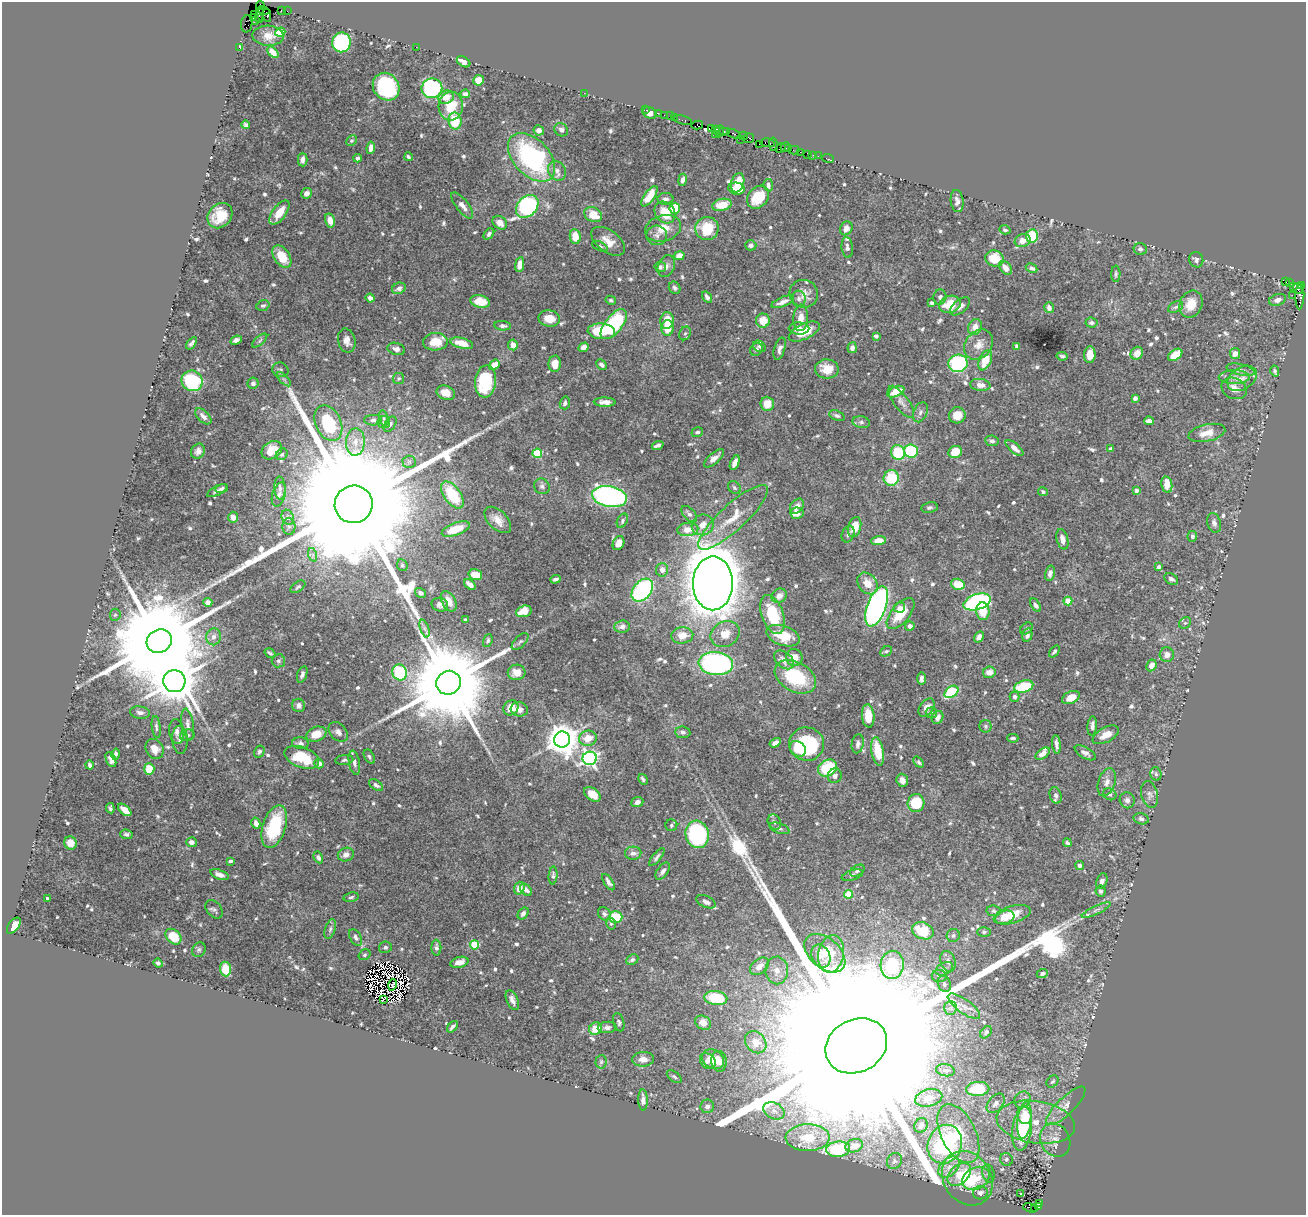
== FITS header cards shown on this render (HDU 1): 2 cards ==
NAXIS1  =                 1304
NAXIS2  =                 1213

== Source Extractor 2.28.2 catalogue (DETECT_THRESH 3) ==
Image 1304 x 1213 px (HDU 1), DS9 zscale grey, 1 PNG px = 1 image px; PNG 1308 x 1217 px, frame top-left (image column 1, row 1213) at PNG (2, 2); each listed source drawn as its Kron ellipse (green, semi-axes under 4 px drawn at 4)
Background 1.08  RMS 0.019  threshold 0.0575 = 3 sigma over >= 5 px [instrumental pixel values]
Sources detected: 758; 8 with non-positive FLUX_AUTO (blend fragments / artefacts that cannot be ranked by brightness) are neither listed nor drawn; of the other 750, the 500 brightest by FLUX_AUTO listed and drawn (250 fainter detections omitted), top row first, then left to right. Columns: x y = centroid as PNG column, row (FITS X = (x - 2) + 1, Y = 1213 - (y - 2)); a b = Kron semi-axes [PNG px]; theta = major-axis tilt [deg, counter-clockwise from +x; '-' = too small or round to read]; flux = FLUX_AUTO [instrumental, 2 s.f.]
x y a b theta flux
260 5 4 2 - 42
282 10 4 2 - 66
264 11 6 3 -14 40
287 11 2 2 - 16
259 14 8 3 81 260
255 15 3 2 - 53
267 15 6 3 -79 200
253 18 2 2 - 38
259 18 4 3 - 98
256 21 2 2 - 60
247 24 8 5 84 99
280 32 5 4 - 45
268 36 16 10 -3 12
342 42 10 9 - 150
239 47 4 3 - 18
416 47 2 2 - 3
273 52 7 4 -46 12
464 62 7 4 -32 9.9
478 80 5 5 - 15
386 87 14 12 -53 160
432 88 10 9 - 200
584 93 2 2 - 40
465 94 5 4 - 4
446 97 8 6 24 17
451 106 14 12 87 37
646 110 2 2 - 24
650 113 7 5 -25 6.6
658 113 2 2 - 40
664 115 2 2 - 30
670 116 2 2 - 62
674 118 3 2 - 56
683 120 9 3 -14 120
455 121 8 6 -80 38
246 125 4 4 - 2.6
697 125 6 4 11 140
711 129 3 2 - 46
715 129 4 2 - 94
539 130 5 5 - 6.5
561 130 7 6 - 4.3
719 131 6 3 80 85
724 132 3 3 - 120
727 132 2 2 - 63
715 134 2 2 - 68
734 134 7 3 -24 250
743 136 4 2 - 74
748 138 6 5 - 340
740 139 3 2 - 40
351 141 6 5 - 2.9
768 143 7 3 -7 150
759 144 2 2 - 51
773 144 7 3 -81 130
785 147 5 3 - 62
371 148 6 4 82 8.3
780 148 5 4 - 190
789 149 3 3 - 76
794 150 5 2 - 65
800 152 2 2 - 14
808 154 4 3 - 67
813 155 2 2 - 15
818 156 2 2 - 37
408 157 4 3 - 2.8
531 157 29 18 -47 220
357 158 4 3 - 3.6
828 159 6 2 -20 21
303 160 7 5 -89 6.2
557 171 10 8 -57 8.1
682 180 6 4 81 4.7
738 183 10 6 74 22
768 185 6 4 -83 4.8
737 189 8 6 -10 22
307 193 5 5 - 6.7
649 196 12 5 55 24
758 197 12 9 51 36
665 199 8 6 0 4.8
957 201 11 6 -82 6.7
462 205 16 6 -52 8.7
722 205 10 6 14 26
527 206 13 9 47 240
675 208 5 5 - 47
279 212 14 6 54 24
665 213 11 9 -52 33
593 215 9 7 -27 28
220 216 14 11 48 32
330 220 7 5 -75 9.8
500 223 8 6 -39 10
663 228 18 13 17 25
707 228 12 11 - 47
846 228 7 6 - 9.7
1005 230 6 4 -18 2.8
489 234 6 4 48 4.2
657 235 10 9 - 7.9
575 236 7 5 -82 22
1032 236 7 6 - 38
608 241 19 11 -37 18
1023 241 8 6 18 11
751 245 5 5 - 4.4
600 246 8 4 -25 2.8
847 247 10 5 -84 4.9
1140 249 6 6 - 2.9
679 256 5 4 - 14
282 257 13 8 -57 26
995 259 9 8 - 31
1196 260 8 7 - 3.6
520 264 7 4 81 15
666 266 11 8 66 6
660 267 6 5 - 2.9
1005 268 8 5 -52 8.6
1032 268 6 4 -28 3.7
1116 274 8 4 88 2.6
1285 281 3 3 - 640
1289 282 3 3 - 50
1301 285 3 3 - 73
1293 287 4 3 - 340
399 288 7 5 23 5
675 288 6 5 - 3.3
1298 289 6 4 -55 170
804 294 14 13 - 12
1292 295 2 2 - 29
1300 296 13 4 88 480
707 297 6 3 -57 4.2
940 297 7 6 - 4
370 298 4 4 - 7.1
799 299 8 7 - 4.4
611 300 5 4 - 2.6
1277 300 9 5 17 6.7
480 302 10 6 -13 26
783 302 12 5 22 6.9
932 303 4 3 - 2.7
950 304 11 8 15 30
1191 304 14 11 67 21
263 305 7 5 18 3
960 306 12 6 39 7.7
1176 307 8 5 26 3.1
1049 308 5 4 - 6.3
801 318 13 7 86 11
549 319 11 8 -11 19
667 321 8 7 - 19
763 321 7 7 - 20
1091 323 6 5 - 4.2
614 324 18 8 52 130
503 326 8 4 -7 5
975 327 8 6 67 10
667 328 7 6 - 22
799 329 10 6 -2 7.9
601 331 14 8 -5 43
804 331 17 7 26 29
685 333 7 5 66 3.2
876 336 4 4 - 3.2
236 340 6 4 24 4.9
260 341 9 4 40 2.7
347 341 12 8 -77 8.6
435 342 12 9 3 22
192 343 7 3 53 3.1
462 343 12 5 -14 22
513 345 5 5 - 10
979 345 16 13 50 16
759 346 7 5 -35 2.9
1017 346 4 3 - 3
584 347 5 4 - 8.5
852 348 5 4 - 5.5
396 349 9 6 -15 6.2
756 349 7 5 52 4.1
780 349 12 5 74 5.7
1137 353 7 6 - 12
1235 353 5 5 - 8
1090 355 8 5 86 18
1175 355 8 5 36 24
1062 356 6 4 -9 2.8
985 360 10 6 66 27
958 363 9 8 - 150
555 364 8 6 87 14
494 365 6 4 39 14
601 365 6 4 -45 4.6
827 369 12 9 -1 20
280 370 8 7 - 3.2
1241 370 14 5 -13 5.7
1275 371 5 4 - 3
1234 377 15 6 0 8.9
399 378 6 5 - 2.5
1242 378 16 11 33 13
284 379 9 3 -45 3.2
192 381 11 10 - 130
485 381 16 10 84 71
253 383 5 5 - 4.2
980 385 10 6 -8 11
1234 388 13 10 -26 13
896 392 9 5 23 20
446 393 9 7 -22 16
1135 398 4 4 - 5.4
605 402 11 4 -2 7.7
901 402 19 7 -54 9.2
565 403 6 5 - 3.5
767 404 7 7 - 18
920 412 10 6 68 4.8
957 415 8 8 - 16
203 416 10 5 -44 5.6
837 416 8 5 -20 2.9
384 418 8 4 -81 2.9
373 420 9 5 0 3.6
1149 421 5 4 - 5.9
384 422 6 6 - 3.4
861 422 9 6 -10 3.9
328 423 19 12 -65 74
390 424 8 5 58 4.1
697 432 6 4 15 3.3
1207 433 19 8 13 16
992 441 7 5 -8 3.6
355 442 13 9 87 14
658 445 6 3 21 4.1
1014 448 11 5 -41 8.6
1110 448 4 3 - 2.8
272 450 11 8 33 17
198 451 8 6 57 5.9
911 451 7 6 - 92
898 452 7 7 - 55
955 452 7 6 - 27
537 453 5 5 - 55
282 454 6 5 - 2.5
714 458 12 5 41 8.4
409 462 6 6 - 2.7
735 463 8 4 67 8
891 478 8 7 - 50
1167 484 8 5 -79 18
542 486 8 7 - 4.3
280 488 11 5 -86 4.9
734 488 7 5 -46 3.1
221 489 6 4 22 3.1
1136 490 3 3 - 5.2
217 491 11 4 27 4.7
1043 492 5 4 - 2.6
279 494 12 6 72 5.6
452 495 15 8 -54 60
609 497 17 10 -11 360
354 504 19 18 - 150000
797 506 8 6 51 8.2
929 508 8 5 12 3
797 513 6 6 - 14
689 514 10 5 -47 5.2
233 517 5 5 - 9.3
288 517 8 6 -68 4.3
733 517 45 13 42 40
498 520 16 9 -45 13
622 521 7 5 63 3
1214 523 10 6 -73 5.4
703 525 11 10 - 13
289 526 8 6 -87 4.4
854 527 10 6 73 28
456 529 15 6 20 33
688 529 10 6 5 16
848 534 8 6 70 3.7
1192 536 5 5 - 4.4
1062 539 10 5 -75 7.2
879 540 7 4 2 14
618 543 7 5 64 14
313 555 7 4 -72 3.2
402 565 6 5 - 2.7
1159 567 4 4 - 2.8
662 570 7 6 - 7.1
1050 573 8 5 78 6.6
475 575 7 5 -18 21
555 579 5 3 - 3.3
1171 579 7 5 -30 4.7
713 583 27 20 90 3700
867 583 12 9 -52 17
470 584 7 4 -38 7.2
958 584 7 5 -15 29
298 587 8 5 36 2.7
642 590 13 9 50 200
420 593 6 4 -33 4.7
779 596 8 6 35 7.5
449 601 11 6 -61 12
1068 601 4 4 - 33
208 602 4 4 - 8
977 602 14 7 19 240
440 605 8 6 -16 5
1036 605 7 4 -58 4.2
877 606 21 9 70 500
899 608 5 5 - 4.3
524 611 8 5 17 25
983 611 9 6 -84 25
900 613 19 9 50 35
773 614 20 11 -71 47
115 615 6 5 - 2.7
465 620 4 3 - 2.7
1185 623 6 5 - 2.7
910 626 4 4 - 5.4
622 627 7 6 - 8
424 628 9 4 -71 4.1
1026 628 7 5 40 2.6
725 634 15 12 31 19
682 635 11 8 4 15
1027 635 7 5 75 4.7
783 636 17 9 -19 28
213 637 8 7 - 6.8
979 637 6 4 60 6.8
159 641 13 11 26 46000
488 641 7 4 71 2.5
520 641 10 5 45 3.4
886 651 6 4 26 2.7
1054 652 7 4 49 3
270 653 6 3 -34 2.6
1167 655 7 7 - 7.8
794 657 8 8 - 16
784 660 11 7 -40 11
278 661 7 6 - 3
716 663 17 11 -6 270
1151 665 6 5 - 11
400 672 8 7 - 90
517 672 9 8 - 11
989 672 6 5 - 12
302 674 8 4 71 4
795 677 22 14 -29 85
921 679 6 4 -90 4.6
174 681 11 11 - 6000
448 683 12 11 - 33000
1024 686 10 5 17 50
951 692 8 5 36 83
1014 697 5 5 - 4.6
1071 697 9 6 25 17
299 705 6 6 - 6
511 708 8 7 - 17
927 708 10 6 53 10
519 709 9 7 -6 6.2
140 713 10 6 -6 5.6
931 713 6 5 - 3.4
868 716 12 6 -85 26
937 717 7 5 64 7.4
188 724 16 6 -81 6.5
985 726 6 6 - 2.9
1092 726 9 5 86 6.4
156 727 11 4 -82 3.4
177 731 12 7 -82 6.7
338 732 11 8 -47 6.5
683 732 7 6 - 3.6
316 734 10 7 21 19
187 735 7 5 16 3.4
1106 735 14 7 28 14
588 738 9 7 13 21
1013 738 5 3 - 3.1
562 739 8 8 - 2700
180 740 14 7 -87 7
300 743 8 6 -5 4.3
775 743 6 4 33 6.6
807 744 17 16 - 130
858 744 9 6 80 5.4
1056 744 9 3 -85 5.3
155 749 10 8 -61 14
798 749 9 7 -40 22
878 751 14 6 -80 39
259 752 6 5 - 2.9
1085 753 12 5 -30 6.5
115 754 6 3 77 3.9
1043 754 8 5 36 9.5
302 757 18 10 -20 43
369 757 8 5 -60 2.7
590 758 7 6 - 430
111 759 8 4 -67 5.3
344 760 9 5 7 2.9
919 762 6 4 -51 2.5
354 763 12 5 -80 5.2
319 764 5 4 - 8.7
89 765 4 4 - 3.2
828 768 10 8 29 60
149 769 5 5 - 27
1156 774 7 5 -76 2.8
835 776 7 7 - 5
643 779 6 4 -59 3.1
902 780 6 5 - 7.2
1107 782 14 8 71 8.2
376 785 8 4 -35 4.3
592 794 9 6 -37 16
1110 794 7 5 -28 3
1150 794 13 8 -76 7
1056 795 8 5 -72 3.6
1127 800 8 7 - 5.2
637 802 6 5 - 6.3
916 803 9 8 - 42
110 808 5 4 - 2.8
125 810 8 4 -41 13
1141 819 8 5 -15 3.9
774 822 8 6 -61 3.9
256 823 5 4 - 7.7
671 825 6 6 - 3
274 826 22 11 72 76
779 828 10 5 -19 3.3
126 834 6 4 -5 2.9
697 834 14 11 -77 150
191 842 5 5 - 7.1
70 843 6 6 - 14
1067 843 4 4 - 3.2
633 853 8 6 5 6.1
346 855 8 6 20 6.7
318 857 6 4 -62 4
657 857 11 4 50 3.6
230 861 4 3 - 3
1080 866 4 4 - 5
663 871 10 5 55 5
857 871 8 5 32 3.2
219 874 9 4 -20 7.8
852 875 11 5 17 3.7
553 876 9 4 86 3.4
1102 881 8 5 67 4.5
608 882 9 4 -57 4.8
519 888 6 5 - 12
526 890 7 5 -46 5.2
1100 891 5 5 - 3.5
848 894 4 4 - 30
351 897 8 4 10 2.6
47 898 3 3 - 3
706 902 10 5 -24 5.5
214 909 10 7 -50 3.9
1096 910 16 3 25 4.2
994 911 7 5 -9 2.6
523 913 7 4 55 5.2
604 914 7 6 - 3.8
1012 915 19 8 16 29
616 917 7 5 1 40
1005 917 10 6 19 11
611 924 6 5 - 2.8
14 926 9 5 54 18
330 929 10 5 72 3.5
923 931 11 8 -21 44
984 932 7 5 2 2.5
953 936 7 6 - 3.6
173 937 9 6 -43 36
356 937 9 5 -60 4
475 945 4 4 - 61
385 947 6 5 - 3
436 948 8 5 -88 4.2
199 950 7 6 - 3
825 953 24 15 -41 29
831 954 19 12 79 19
364 955 6 5 - 2.6
821 956 12 9 -62 9.9
632 960 6 5 - 3.6
948 961 10 7 -72 7.7
459 962 9 5 14 11
158 963 5 4 - 3.2
892 965 14 11 87 74
759 966 11 7 40 11
225 969 7 5 -83 28
944 969 9 6 29 4.9
777 970 14 11 -88 14
1042 974 5 4 - 3.2
939 976 7 6 - 3.8
944 984 8 6 -71 4.9
393 985 6 2 73 2.9
716 998 11 7 -8 57
383 1000 3 2 - 270
512 1000 10 5 -66 6.4
964 1006 19 7 -36 13
950 1008 7 6 - 4.8
619 1022 9 5 -74 3
703 1023 8 6 -29 11
452 1027 6 3 48 3.1
607 1027 9 5 4 4.3
595 1029 7 6 - 21
986 1032 7 4 50 3.1
756 1042 12 9 -49 9.8
856 1046 32 26 28 350000
643 1059 11 7 2 9.5
713 1059 11 9 -33 19
708 1061 9 7 -45 5.9
719 1061 10 7 -85 11
601 1062 7 5 87 2.6
945 1070 9 6 -9 4.1
674 1077 8 5 -36 2.9
1052 1082 7 5 42 2.8
978 1089 12 7 4 64
929 1098 14 8 12 16
643 1100 10 5 -88 7
1022 1100 9 7 51 6
996 1103 11 7 50 8.7
707 1106 7 6 - 6.6
1066 1106 26 8 44 15
774 1111 11 8 -28 8.5
1025 1115 9 7 -76 24
1024 1120 19 7 84 40
1036 1122 39 21 -9 68
921 1125 8 6 61 10
1022 1129 22 9 82 69
958 1134 32 17 -63 59
808 1138 22 13 1 34
1055 1140 17 14 -61 17
945 1144 20 17 68 230
854 1146 9 6 17 11
838 1149 12 7 6 57
1006 1159 6 6 - 2.8
894 1161 8 7 - 4.1
949 1167 12 8 44 13
988 1173 9 6 -75 4.1
959 1174 14 9 42 17
967 1178 29 23 -56 89
976 1178 14 10 29 23
980 1193 7 6 - 6.1
1021 1194 3 2 - 3.5
1040 1203 3 3 - 180
1039 1207 3 3 - 68
1030 1208 7 3 -18 120
1034 1208 3 2 - 94
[250 fainter detections neither listed nor drawn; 8 non-positive-flux detections neither listed nor drawn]